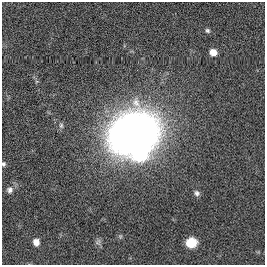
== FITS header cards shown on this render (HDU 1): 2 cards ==
NAXIS1  =                  263
NAXIS2  =                  263

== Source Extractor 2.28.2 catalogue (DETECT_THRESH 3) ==
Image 263 x 263 px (HDU 1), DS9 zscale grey, 1 PNG px = 1 image px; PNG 267 x 267 px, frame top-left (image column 1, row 263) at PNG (2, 2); no overlay
Background 5.29e-04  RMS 0.072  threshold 0.216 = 3 sigma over >= 5 px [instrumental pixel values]
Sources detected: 12; all 12 listed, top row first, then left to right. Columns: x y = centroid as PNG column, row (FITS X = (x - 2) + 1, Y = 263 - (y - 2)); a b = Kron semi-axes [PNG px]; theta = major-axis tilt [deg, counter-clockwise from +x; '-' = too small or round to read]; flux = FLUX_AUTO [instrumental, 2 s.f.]
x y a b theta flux
207 30 7 5 -44 9.1
213 52 7 6 - 37
61 125 8 5 -77 10
134 133 32 25 22 4300
140 154 8 8 - 1200
3 164 6 5 - 8.8
10 190 8 8 - 19
197 193 8 6 -49 15
120 236 6 4 -18 7
36 242 7 6 - 31
98 242 8 5 45 12
191 242 10 9 - 93
At the frame edge (FLAGS 8, measured only in part): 1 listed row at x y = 3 164